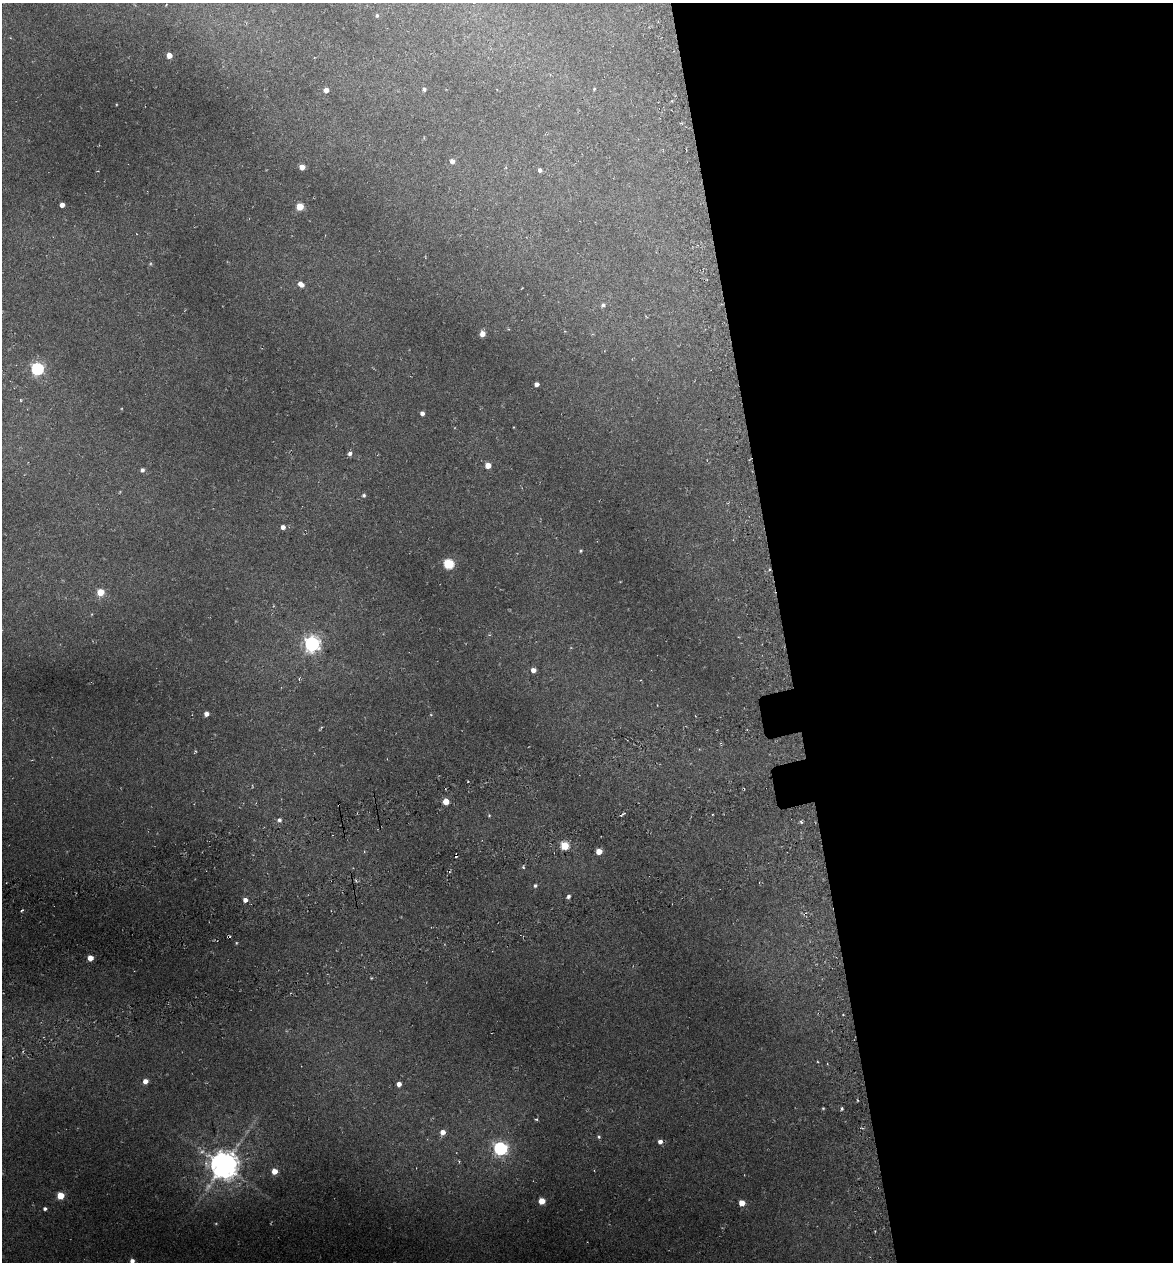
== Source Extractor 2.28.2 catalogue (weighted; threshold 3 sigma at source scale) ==
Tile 8 of 4 x 4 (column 4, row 2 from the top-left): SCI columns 3656-4826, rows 2598-3857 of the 4922 x 5194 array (HDU 1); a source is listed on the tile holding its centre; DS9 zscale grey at full resolution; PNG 1175 x 1264 px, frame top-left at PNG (2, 3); no overlay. Shown black and unused: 33% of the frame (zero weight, under 3 of 6 exposures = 5% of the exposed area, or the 3 px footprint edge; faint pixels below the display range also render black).
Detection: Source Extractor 2.28.2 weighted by HDU 2 'WHT'; one run over the whole footprint, this tile lists its part. Background 0.045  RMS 0.0048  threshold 0.0197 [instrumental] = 3 sigma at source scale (4.09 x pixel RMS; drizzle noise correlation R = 1.36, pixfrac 0.8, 0.0396/0.0396 arcsec/px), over >= 5 px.
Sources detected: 60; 1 too faint to see at this stretch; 1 cosmic-ray / hot-pixel residue — not listed; the other 58 listed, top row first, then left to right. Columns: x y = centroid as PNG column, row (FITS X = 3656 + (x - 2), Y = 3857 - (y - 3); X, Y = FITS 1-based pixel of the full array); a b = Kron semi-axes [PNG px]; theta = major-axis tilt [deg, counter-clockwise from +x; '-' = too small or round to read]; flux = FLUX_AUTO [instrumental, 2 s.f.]
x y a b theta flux
377 15 4 4 - 0.72
169 55 4 4 - 4.5
424 89 4 4 - 1
594 89 4 4 - 0.43
326 90 4 4 - 2.9
452 161 5 5 - 2.1
302 167 5 4 - 4.4
540 170 5 4 - 1.3
62 205 4 4 - 2.9
300 207 5 5 - 11
301 284 7 5 -38 2.9
603 305 5 4 - 1
482 334 5 4 - 3.8
37 369 6 6 - 68
537 384 4 4 - 2.2
21 400 5 3 - 0.36
422 413 4 4 - 1.7
350 453 5 5 - 1.4
488 465 4 4 - 5.4
142 470 5 5 - 1.3
364 495 5 4 - 0.8
283 527 5 5 - 2
580 551 4 4 - 0.58
449 564 5 5 - 32
100 592 5 5 - 9.5
312 644 6 6 - 140
533 670 5 4 - 2.8
206 714 4 4 - 2.5
446 801 4 4 - 6.6
623 814 5 3 - 0.52
489 815 4 4 - 0.43
279 820 5 5 - 1.2
801 822 6 3 -46 0.68
565 846 5 5 - 17
599 851 4 4 - 6.3
523 867 4 3 - 0.57
535 885 5 4 - 0.8
568 896 4 4 - 1.2
245 900 4 4 - 2.4
22 910 3 2 - 0.45
236 943 4 3 - 0.38
90 958 4 4 - 4.6
145 1081 4 4 - 3
399 1084 4 4 - 2.7
823 1108 3 3 - 0.44
842 1109 4 3 - 0.72
536 1119 5 3 - 0.5
443 1132 5 5 - 3.2
599 1137 5 4 - 0.67
660 1142 5 4 - 1.8
500 1148 6 6 - 91
223 1165 9 8 - 730
274 1171 5 5 - 5.2
60 1196 5 5 - 10
542 1201 5 4 - 7.3
742 1203 5 4 - 4.9
45 1209 4 4 - 0.99
132 1261 4 4 - 1.8
Isophote crosses this tile's border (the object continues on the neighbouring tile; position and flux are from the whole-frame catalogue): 1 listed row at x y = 132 1261